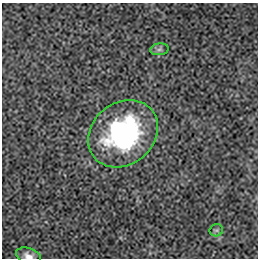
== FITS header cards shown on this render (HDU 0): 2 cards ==
NAXIS1  =                  256 / length of data axis 1
NAXIS2  =                  256 / length of data axis 2

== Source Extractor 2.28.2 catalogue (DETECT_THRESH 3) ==
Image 256 x 256 px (HDU 0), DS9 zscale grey, 1 PNG px = 1 image px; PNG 260 x 260 px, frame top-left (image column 1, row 256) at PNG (2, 3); each listed source drawn as its Kron ellipse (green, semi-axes under 4 px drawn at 4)
Background 3.25e-04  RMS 0.0023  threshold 0.00697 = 3 sigma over >= 5 px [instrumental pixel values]
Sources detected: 4; all 4 listed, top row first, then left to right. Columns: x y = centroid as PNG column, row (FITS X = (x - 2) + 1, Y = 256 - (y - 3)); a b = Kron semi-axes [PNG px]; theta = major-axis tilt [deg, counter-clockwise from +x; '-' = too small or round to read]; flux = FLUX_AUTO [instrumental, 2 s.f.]
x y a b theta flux
160 49 9 6 7 0.45
123 134 37 31 40 27
216 230 7 6 - 0.36
28 256 13 8 -18 1
At the frame edge (FLAGS 8, measured only in part): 1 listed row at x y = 28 256